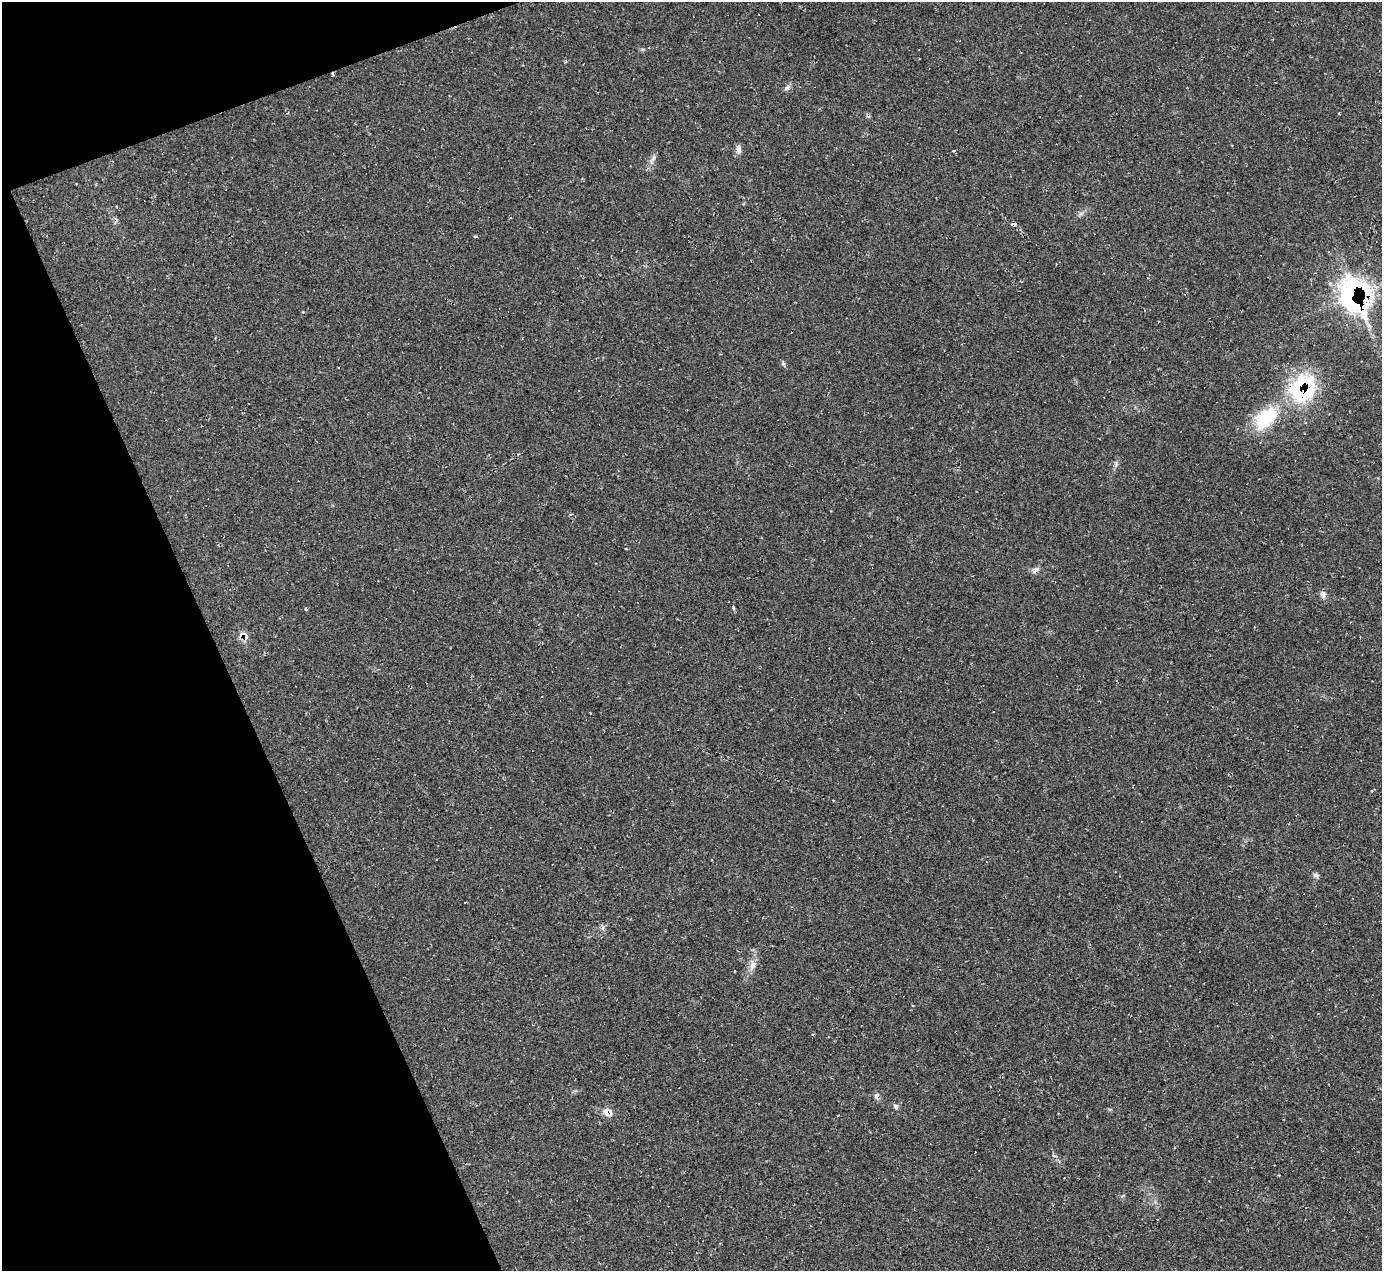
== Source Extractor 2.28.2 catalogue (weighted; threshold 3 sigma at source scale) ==
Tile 5 of 4 x 4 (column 1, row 2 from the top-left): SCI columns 11-1390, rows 2820-4088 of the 5528 x 5512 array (HDU 1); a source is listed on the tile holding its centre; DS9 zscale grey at full resolution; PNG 1384 x 1273 px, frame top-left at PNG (2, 2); no overlay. Shown black and unused: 18% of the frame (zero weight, under 2 of 3 exposures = <1% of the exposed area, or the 3 px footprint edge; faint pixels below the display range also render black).
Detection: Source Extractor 2.28.2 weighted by HDU 2 'WHT'; one run over the whole footprint, this tile lists its part. Background 0.05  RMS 0.0067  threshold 0.0303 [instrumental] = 3 sigma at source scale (4.5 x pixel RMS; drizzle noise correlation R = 1.50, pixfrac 1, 0.05/0.05 arcsec/px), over >= 5 px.
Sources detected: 22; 3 cosmic-ray / hot-pixel residue — not listed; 2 inside a brighter listed object's ellipse — not listed separately; the other 17 listed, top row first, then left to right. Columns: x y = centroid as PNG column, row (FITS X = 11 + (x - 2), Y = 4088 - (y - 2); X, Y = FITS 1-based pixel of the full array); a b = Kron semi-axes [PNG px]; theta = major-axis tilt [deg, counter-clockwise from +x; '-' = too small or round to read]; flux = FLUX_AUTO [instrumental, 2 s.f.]
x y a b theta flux
787 88 10 6 38 2
739 149 11 7 -90 2.8
953 151 3 2 - 1.3
654 158 10 5 51 1.9
475 236 4 3 - 0.72
1353 293 39 33 -66 110
303 312 3 3 - 0.49
1302 389 42 31 64 58
1266 418 37 22 42 33
1035 570 12 4 52 1.9
1323 594 10 7 -84 2.6
733 608 4 4 - 0.86
1316 875 8 6 -13 1.6
752 965 15 8 80 4.8
876 1096 7 5 61 1.4
896 1106 7 6 - 1.5
608 1112 13 10 -20 5
Overlapping masked pixels (flux is a lower limit): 3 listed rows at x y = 1353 293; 1302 389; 608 1112
Unlisted compact peaks at least as high as the median listed source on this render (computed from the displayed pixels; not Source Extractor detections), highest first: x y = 783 364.